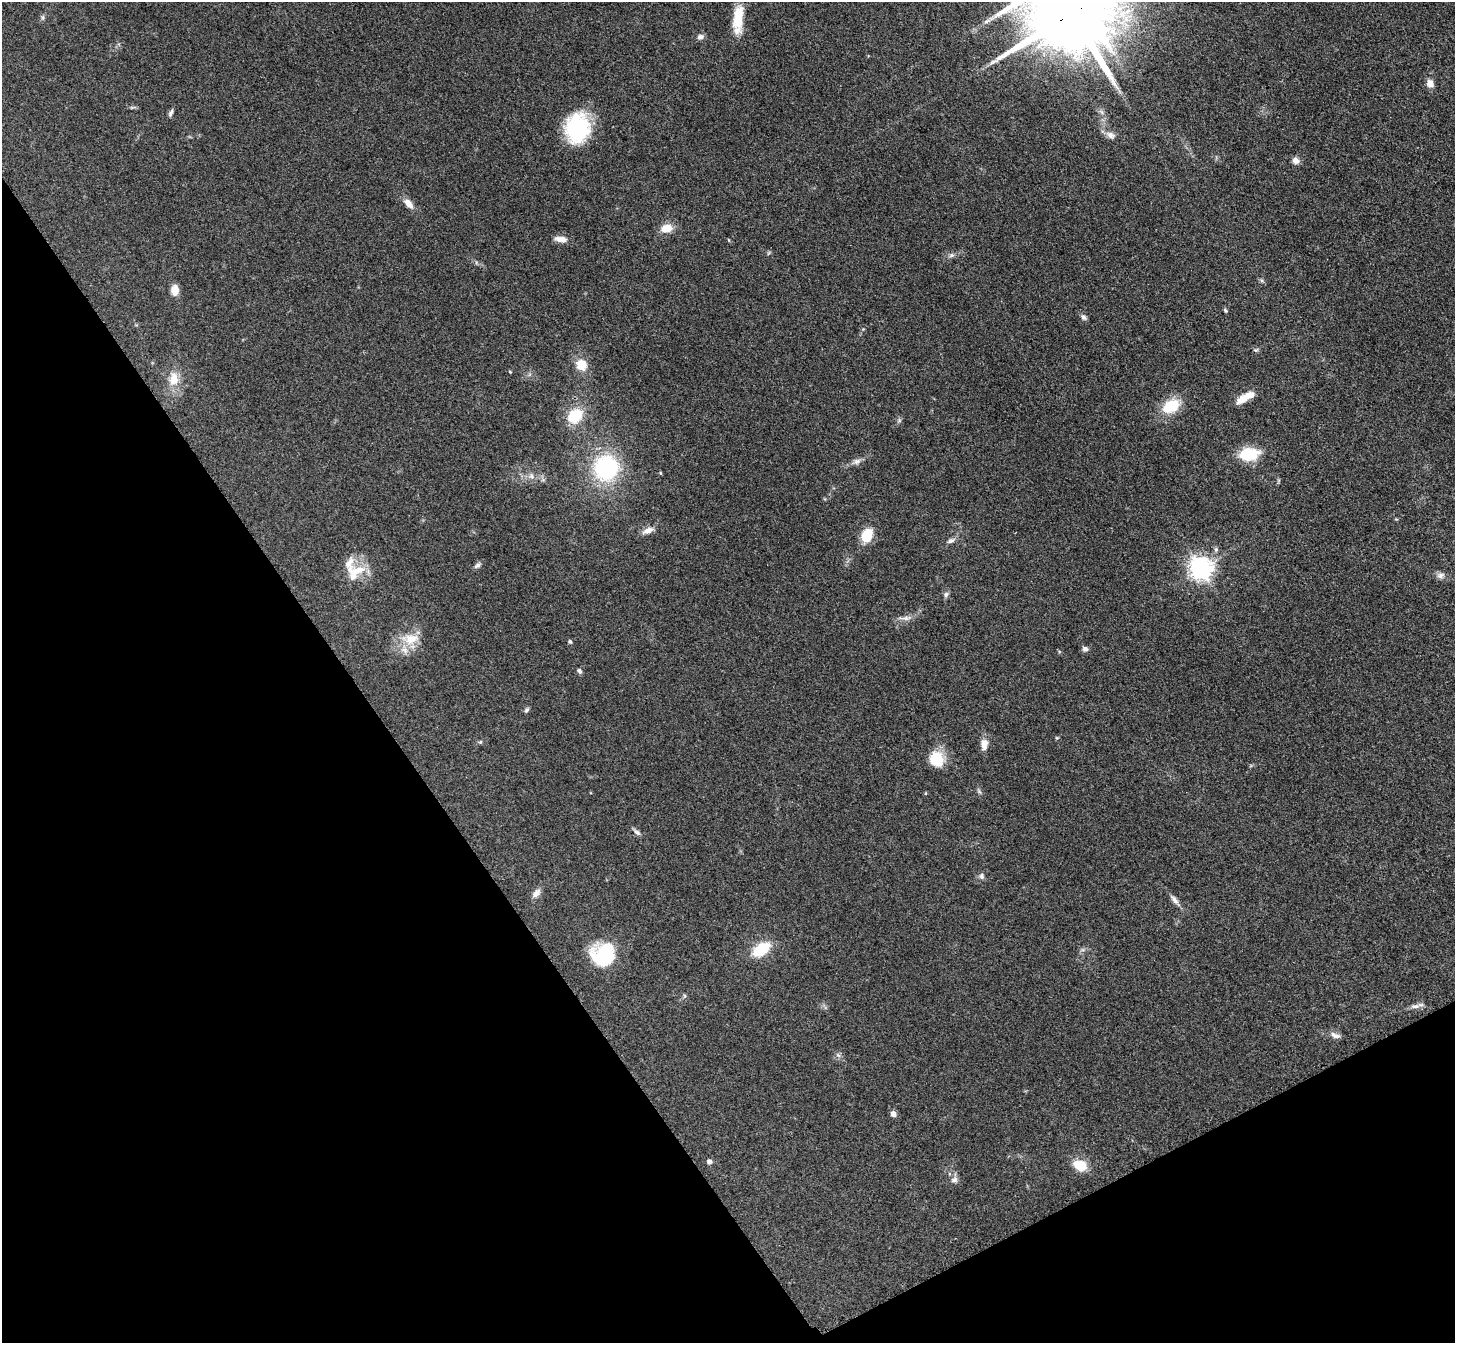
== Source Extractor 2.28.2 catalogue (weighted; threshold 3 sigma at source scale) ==
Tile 14 of 4 x 4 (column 2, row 4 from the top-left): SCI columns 1470-2922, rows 308-1648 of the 5847 x 5841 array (HDU 1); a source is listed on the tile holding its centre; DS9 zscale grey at full resolution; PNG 1457 x 1345 px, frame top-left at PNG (2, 2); no overlay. Shown black and unused: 30% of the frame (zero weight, under 3 of 4 exposures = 2% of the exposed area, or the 3 px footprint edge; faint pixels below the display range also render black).
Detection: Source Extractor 2.28.2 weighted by HDU 2 'WHT'; one run over the whole footprint, this tile lists its part. Background 0.0921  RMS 0.0063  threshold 0.0282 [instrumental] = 3 sigma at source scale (4.5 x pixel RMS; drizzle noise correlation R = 1.50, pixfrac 1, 0.05/0.05 arcsec/px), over >= 5 px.
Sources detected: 69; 1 inside a brighter object's white glare — not listed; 4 inside a brighter listed object's ellipse — not listed separately; the other 64 listed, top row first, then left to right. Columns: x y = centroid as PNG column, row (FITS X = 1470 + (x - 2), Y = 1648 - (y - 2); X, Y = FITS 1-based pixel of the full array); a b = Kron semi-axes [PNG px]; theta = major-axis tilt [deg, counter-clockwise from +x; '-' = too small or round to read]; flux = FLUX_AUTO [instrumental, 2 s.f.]
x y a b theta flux
1071 14 25 17 26 10000
43 17 7 4 89 1.2
738 18 29 11 86 18
986 21 11 3 36 1.8
700 37 8 7 - 2.5
1430 83 9 7 -62 4.9
171 113 11 4 68 1.7
577 128 28 22 78 56
1111 135 14 9 -27 4
1296 160 8 7 - 3.7
408 203 15 7 -47 5.1
666 228 13 9 10 8.6
561 239 15 7 -7 5
951 255 8 6 21 1.7
175 290 11 8 -89 6.4
1225 310 7 4 -45 0.88
1084 317 8 6 -46 1.9
1256 350 7 5 7 1.1
581 365 13 12 - 10
510 372 4 3 - 0.5
174 378 19 11 -87 9.9
1243 398 20 8 36 8.3
1171 406 21 14 28 19
575 416 13 10 42 26
899 420 6 6 - 1.2
1249 454 20 13 3 23
856 461 13 7 23 3
606 467 20 20 - 73
660 473 5 3 - 0.53
531 476 9 7 -61 2.9
648 530 17 7 22 4.4
867 535 14 10 63 16
951 541 10 6 22 2.3
477 565 10 6 36 1.9
1201 568 8 7 - 470
357 570 30 11 8 12
1440 575 11 8 13 2.8
946 594 8 6 74 1.7
904 618 19 5 -2 3.3
410 639 27 15 2 13
570 642 6 4 -62 0.94
1085 649 8 7 - 2
579 671 7 5 -46 1.5
527 710 8 5 53 1.2
1057 738 5 4 - 0.69
480 742 6 4 43 0.82
984 744 15 9 86 5.1
936 759 16 13 -68 22
979 791 9 4 -54 1.2
637 832 12 5 -39 2.1
981 876 8 7 - 2
536 893 14 8 48 3.6
1175 900 19 6 -51 3.5
761 949 19 11 34 22
1083 950 7 4 -18 1.1
601 956 30 21 -55 30
684 996 6 4 71 0.86
1415 1006 15 6 6 3.1
1335 1035 15 7 -21 3.3
838 1055 7 4 -19 1.2
893 1114 8 7 - 2.5
709 1161 8 6 -4 1.6
1080 1165 17 12 -25 12
954 1180 10 8 29 2.5
Overlapping masked pixels (flux is a lower limit): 1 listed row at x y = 1071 14
Isophote crosses this tile's border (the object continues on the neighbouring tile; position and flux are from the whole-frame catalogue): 1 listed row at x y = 1071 14